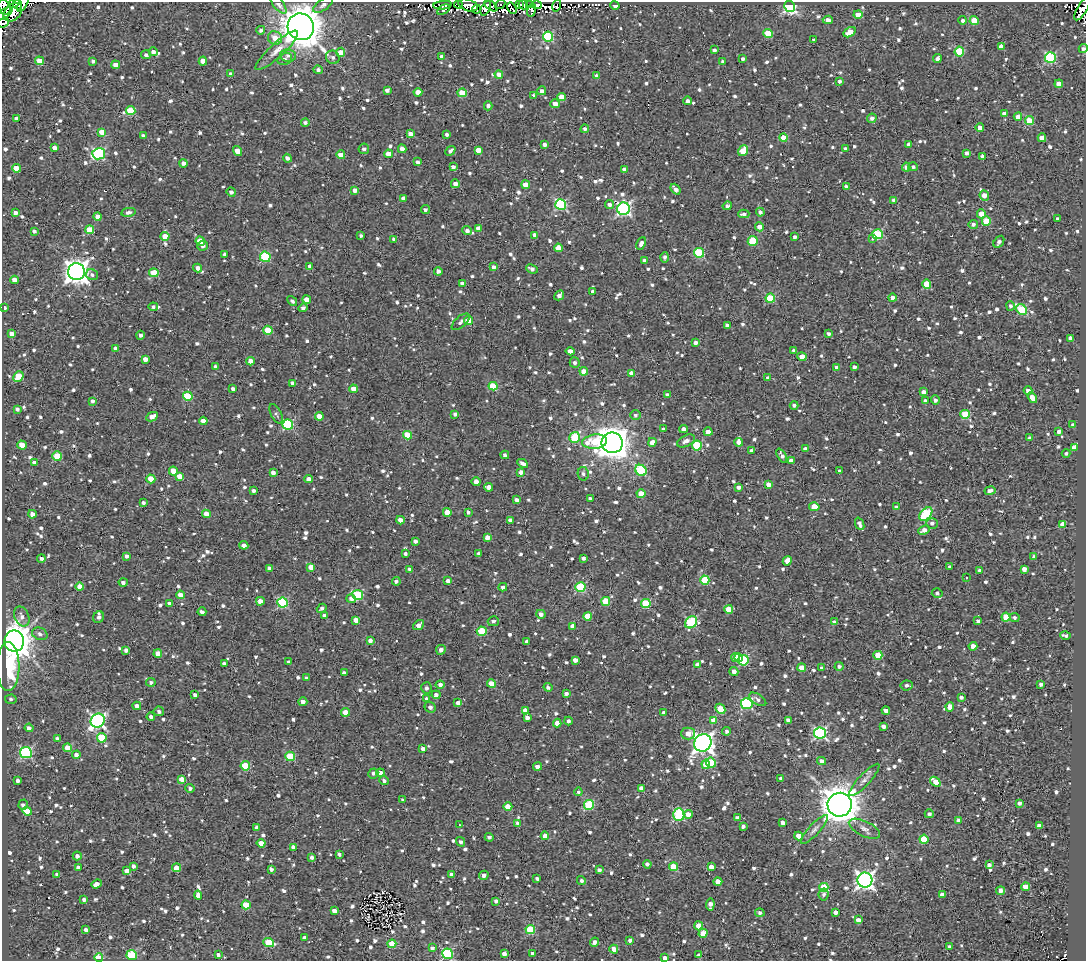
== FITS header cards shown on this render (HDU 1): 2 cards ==
NAXIS1  =                 1084
NAXIS2  =                  959

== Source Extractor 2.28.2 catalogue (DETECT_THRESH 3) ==
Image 1084 x 959 px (HDU 1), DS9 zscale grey, 1 PNG px = 1 image px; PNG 1088 x 963 px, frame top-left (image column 1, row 959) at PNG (2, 2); each listed source drawn as its Kron ellipse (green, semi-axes under 4 px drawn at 4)
Background 2.88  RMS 4.9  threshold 14.6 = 3 sigma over >= 5 px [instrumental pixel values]
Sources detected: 1295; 6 with non-positive FLUX_AUTO (blend fragments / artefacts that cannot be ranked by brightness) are neither listed nor drawn; of the other 1289, the 500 brightest by FLUX_AUTO listed and drawn (789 fainter detections omitted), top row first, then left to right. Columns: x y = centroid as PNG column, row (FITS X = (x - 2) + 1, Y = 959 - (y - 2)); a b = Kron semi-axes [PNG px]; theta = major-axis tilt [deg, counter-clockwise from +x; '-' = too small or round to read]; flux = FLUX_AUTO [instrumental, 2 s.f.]
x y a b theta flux
14 3 6 3 25 5800
23 3 9 4 63 2600
279 4 11 5 -51 1500
458 4 4 3 - 1800
500 4 5 3 - 3400
520 4 4 3 - 5300
530 4 3 3 - 2500
17 5 5 2 - 4100
323 5 11 5 35 980
443 5 9 4 7 1300
468 5 10 6 -20 12000
523 5 5 3 - 4400
537 5 5 4 - 3100
491 6 7 3 -37 890
557 6 6 2 75 1100
615 6 5 3 - 2200
4 7 8 5 -63 7100
790 7 5 5 - 61000
486 8 8 4 67 8200
512 8 6 2 -57 2200
476 9 4 3 - 890
1082 9 13 5 60 3300
443 10 7 3 28 980
532 10 7 3 80 1900
13 12 11 7 45 9000
5 13 9 4 36 6000
858 15 4 4 - 6200
828 20 5 4 - 2800
963 20 4 4 - 1100
974 21 4 4 - 7500
3 23 6 4 19 12000
301 27 13 13 - 880000
261 30 4 4 - 890
850 32 7 4 32 4800
768 33 5 4 - 10000
548 37 5 5 - 26000
275 38 7 6 - 3600
814 40 4 3 - 900
1001 46 4 4 - 2800
1083 48 4 4 - 970
277 50 28 7 42 3900
714 50 4 3 - 1100
153 52 4 4 - 1600
341 52 4 4 - 3400
959 52 5 4 - 16000
146 55 5 4 - 1000
288 56 8 6 -8 1100
333 57 7 6 - 940
442 57 4 3 - 1700
1050 57 5 5 - 33000
937 58 5 4 - 1600
285 59 7 5 27 1100
743 59 4 3 - 860
39 61 4 4 - 6200
93 61 4 3 - 950
203 61 4 4 - 4300
723 62 4 3 - 1500
115 65 4 4 - 2500
318 70 4 4 - 1200
231 74 4 3 - 1500
499 75 4 4 - 2600
597 76 4 3 - 870
840 81 4 4 - 930
1059 84 4 4 - 3700
387 90 4 4 - 1100
542 91 4 4 - 1300
418 92 4 4 - 2800
462 93 4 4 - 5900
534 95 4 4 - 800
561 97 4 4 - 3800
688 101 4 4 - 1200
555 104 5 4 - 2400
488 106 4 4 - 1200
131 111 5 4 - 12000
1004 114 4 4 - 1800
1018 117 4 4 - 2200
16 118 4 3 - 1200
872 118 5 4 - 1300
1029 121 4 4 - 7700
305 123 4 4 - 930
980 128 4 4 - 2800
585 129 4 4 - 950
102 132 4 4 - 4200
410 134 4 4 - 2200
447 134 4 3 - 880
143 136 4 4 - 1300
784 138 4 4 - 7100
1042 138 4 4 - 4200
545 144 4 3 - 1500
909 144 4 4 - 1300
54 148 4 4 - 1900
845 148 4 4 - 870
364 149 5 5 - 980
402 149 4 4 - 1900
478 150 4 4 - 3600
237 151 5 4 - 3200
450 151 5 4 - 940
743 151 6 4 53 6200
966 153 3 3 - 1100
99 154 6 5 - 40000
388 154 4 4 - 3200
341 155 4 4 - 3900
983 157 4 4 - 3000
287 158 4 4 - 1300
418 162 4 3 - 1100
183 163 4 4 - 1400
453 167 4 4 - 1300
906 167 4 4 - 1400
913 167 5 4 - 840
17 168 4 4 - 4600
624 169 4 4 - 1300
455 184 4 4 - 1700
526 185 4 4 - 5300
846 186 4 4 - 1100
676 189 6 3 -53 1600
355 190 4 4 - 1800
231 192 4 4 - 1100
984 195 5 4 - 3300
403 198 4 4 - 1200
894 200 4 4 - 1200
561 205 5 5 - 37000
609 205 4 4 - 1500
727 206 4 4 - 960
623 209 6 6 - 71000
425 210 4 4 - 960
128 212 7 4 10 990
760 212 4 4 - 1100
15 213 4 4 - 1400
744 214 6 3 0 950
981 214 4 4 - 3800
98 216 4 4 - 2600
1057 219 4 3 - 1200
986 221 4 4 - 9500
973 224 5 4 - 1100
759 227 4 4 - 2300
478 228 4 4 - 1900
90 230 4 4 - 8400
34 231 4 3 - 990
467 231 5 4 - 1400
878 234 5 5 - 20000
535 235 4 4 - 1600
165 236 4 4 - 4100
361 236 3 3 - 800
795 237 4 3 - 1100
394 239 4 3 - 1100
872 239 3 3 - 870
200 241 5 4 - 6700
753 241 5 4 - 13000
999 242 6 4 55 1100
641 243 7 4 63 1400
203 245 5 5 - 1400
558 248 4 4 - 4300
699 253 5 5 - 20000
225 254 3 3 - 1000
265 257 5 5 - 22000
665 257 5 3 - 1000
644 260 4 3 - 930
310 266 4 3 - 2000
494 267 4 4 - 1200
198 268 4 4 - 1500
532 269 6 4 -24 1200
438 271 4 4 - 1300
76 272 8 8 - 290000
154 273 4 4 - 7600
92 275 6 5 - 980
14 280 4 4 - 2500
462 283 4 3 - 1800
927 284 4 4 - 7500
593 291 4 3 - 1200
559 295 5 4 - 1400
770 298 5 4 - 15000
892 298 4 4 - 1500
307 299 4 4 - 2300
292 301 5 4 - 830
1010 306 5 4 - 830
153 307 5 4 - 820
4 308 3 3 - 1000
303 308 5 3 - 940
1022 310 6 5 - 22000
468 321 4 4 - 6900
461 322 11 5 42 1100
727 325 4 3 - 1200
268 330 5 4 - 8300
829 333 4 3 - 920
12 334 4 4 - 2100
140 335 4 4 - 980
1070 338 4 4 - 2200
695 343 4 3 - 1300
116 349 4 4 - 2400
570 351 4 3 - 2300
794 351 4 4 - 1200
802 357 4 4 - 5000
145 359 4 4 - 2500
250 361 4 4 - 2600
575 363 5 5 - 1200
215 367 4 3 - 1200
854 367 4 3 - 1100
836 368 4 4 - 1900
584 371 4 4 - 3900
632 373 4 4 - 2700
18 376 6 4 50 9300
768 378 4 3 - 970
292 383 4 3 - 850
493 386 4 4 - 10000
233 389 4 3 - 940
353 389 4 4 - 3400
1028 390 4 3 - 1600
924 392 4 4 - 1500
667 395 4 3 - 960
188 396 5 4 - 13000
1032 398 6 4 -57 3000
935 400 4 4 - 1100
93 401 4 3 - 860
925 401 4 4 - 950
794 405 4 3 - 910
17 409 4 3 - 1000
276 414 11 5 -62 900
455 414 4 4 - 980
965 414 5 4 - 12000
635 415 5 5 - 860
319 416 4 4 - 3700
152 417 6 4 25 2400
203 421 4 4 - 2800
288 424 5 5 - 30000
1073 425 4 3 - 1000
663 429 3 3 - 920
683 429 4 4 - 1600
1059 431 4 3 - 1500
708 432 4 4 - 3000
408 435 4 4 - 8200
574 437 5 5 - 17000
1030 438 4 3 - 900
686 441 10 5 26 1900
595 442 12 7 7 14000
652 442 4 4 - 2200
739 442 4 4 - 2000
612 443 10 10 - 620000
22 445 5 4 - 4900
697 445 5 5 - 19000
1074 447 4 3 - 2400
805 449 4 3 - 1400
752 450 4 3 - 1100
1066 453 4 4 - 820
505 455 4 4 - 820
57 456 5 4 - 13000
782 456 8 4 -60 1200
791 461 4 4 - 2300
34 463 4 3 - 1600
523 463 5 3 - 1600
641 470 6 5 - 23000
173 471 4 4 - 3600
840 471 4 3 - 1400
273 472 4 4 - 1500
521 472 4 4 - 1500
583 474 7 5 -78 900
180 476 4 4 - 3200
151 479 4 4 - 6100
309 479 4 4 - 1900
476 481 4 4 - 2000
768 485 4 4 - 2400
489 487 4 4 - 3200
738 487 4 4 - 1500
254 491 4 3 - 1000
990 491 5 3 - 1400
641 494 4 4 - 5400
590 498 4 3 - 830
517 500 4 4 - 1700
143 503 4 3 - 890
814 507 5 4 - 5900
896 507 4 4 - 850
447 512 4 4 - 5500
468 512 4 3 - 840
32 514 4 4 - 2600
206 514 4 4 - 3700
926 514 8 5 48 24000
400 520 4 4 - 2200
510 520 4 4 - 1500
932 523 6 5 - 1200
860 524 6 3 -68 1300
1063 524 4 3 - 3200
924 530 6 4 25 1900
487 537 4 4 - 3200
415 541 4 3 - 1100
244 545 4 4 - 1600
479 553 4 4 - 840
405 554 3 3 - 870
127 556 4 3 - 1100
1034 557 3 3 - 910
583 558 3 3 - 990
41 559 4 4 - 1100
787 561 5 4 - 2600
311 567 4 4 - 3400
950 567 4 3 - 980
270 568 4 3 - 1900
410 569 4 3 - 950
1024 569 4 4 - 2300
980 570 3 3 - 870
966 577 3 2 - 810
705 580 4 4 - 14000
396 581 4 4 - 940
448 581 4 4 - 1700
123 582 4 4 - 1200
79 587 4 4 - 4100
503 587 4 3 - 1100
580 587 5 5 - 24000
937 593 5 5 - 960
180 595 4 4 - 3200
358 595 5 5 - 25000
351 599 5 4 - 1100
260 601 4 4 - 3000
606 601 4 4 - 11000
169 603 4 3 - 1200
283 603 5 5 - 26000
646 603 5 4 - 15000
322 608 5 4 - 920
729 609 4 4 - 6400
202 612 4 3 - 1000
541 614 5 4 - 1400
324 615 4 4 - 1100
22 616 10 7 -66 1700
587 616 4 4 - 5000
98 617 6 5 - 1100
1006 617 4 4 - 11000
1015 617 5 4 - 870
356 620 4 4 - 3300
493 621 5 5 - 810
978 621 3 3 - 1100
691 622 6 5 - 24000
834 622 4 3 - 1000
419 625 6 4 39 2000
573 626 4 4 - 2000
482 631 5 4 - 13000
40 634 8 6 -25 1200
1065 636 5 3 - 1100
14 641 10 10 - 580000
370 641 4 4 - 1300
527 642 4 4 - 1200
973 646 4 4 - 4100
126 650 4 4 - 1200
441 650 5 5 - 1700
158 653 4 4 - 3100
878 655 4 4 - 8600
736 657 4 4 - 3300
739 658 4 3 - 3000
575 660 4 4 - 1900
743 660 5 5 - 23000
289 662 3 3 - 920
224 663 4 3 - 870
698 665 4 4 - 2100
839 666 4 4 - 940
8 667 24 11 -90 20000
802 668 4 4 - 7000
822 668 3 3 - 900
734 672 4 4 - 1900
344 673 4 3 - 1100
306 678 4 3 - 860
151 682 4 4 - 830
492 684 4 4 - 6300
1041 684 4 3 - 1100
440 685 4 4 - 1600
906 685 6 5 - 1100
548 687 4 4 - 1000
426 688 5 5 - 910
566 694 3 3 - 1200
195 695 4 4 - 1000
436 695 4 4 - 1500
961 697 4 3 - 1100
11 699 6 4 5 810
427 699 4 3 - 1200
758 699 9 5 -34 1100
303 702 4 4 - 1600
458 703 4 4 - 1700
747 704 5 5 - 39000
137 706 4 4 - 1900
430 707 6 5 - 1600
950 707 4 4 - 3900
720 709 5 4 - 9600
525 710 4 4 - 2100
886 710 4 3 - 1700
159 711 5 4 - 1100
345 712 4 4 - 4000
664 712 4 3 - 1000
151 717 4 4 - 1200
527 718 4 4 - 1700
714 720 4 4 - 3700
788 720 4 3 - 1700
98 721 7 6 - 83000
568 721 4 4 - 980
557 723 4 4 - 2600
883 726 4 4 - 1500
29 728 4 4 - 1300
727 731 4 4 - 990
688 733 7 6 - 3200
820 733 6 5 - 51000
57 738 4 3 - 880
102 738 5 5 - 12000
703 743 9 8 - 190000
68 748 4 4 - 4500
423 749 4 3 - 1500
26 753 6 5 - 39000
76 755 4 4 - 1600
290 756 5 4 - 14000
821 761 4 4 - 2000
711 763 5 4 - 13000
706 764 5 4 - 6300
245 766 5 4 - 12000
538 767 4 3 - 2000
373 773 5 5 - 860
380 773 4 4 - 1700
781 778 4 3 - 830
182 779 4 4 - 3300
384 780 4 4 - 830
864 780 21 5 47 1900
18 781 4 3 - 1100
935 782 6 4 -39 5100
190 788 4 4 - 890
642 788 4 4 - 2900
578 792 4 4 - 860
403 800 3 3 - 980
1019 803 3 3 - 1200
23 805 5 4 - 830
589 805 5 5 - 20000
840 805 12 12 - 730000
508 807 4 4 - 5300
27 811 5 4 - 6100
688 814 4 4 - 2100
929 814 4 4 - 1000
679 815 6 5 - 30000
737 818 4 3 - 1500
959 821 4 4 - 2500
517 823 4 4 - 890
783 823 4 4 - 1600
459 825 3 2 - 1200
1039 825 4 3 - 1500
743 826 4 3 - 1100
256 828 4 3 - 1300
814 829 19 5 47 1600
864 829 17 7 -26 2300
545 836 4 4 - 2300
799 836 4 4 - 5300
489 837 4 3 - 930
924 839 4 4 - 12000
461 842 5 4 - 1000
261 843 4 4 - 2900
293 847 4 4 - 1300
339 854 4 3 - 830
77 856 4 4 - 1300
312 857 4 3 - 1200
647 864 4 4 - 990
989 865 4 4 - 1500
133 866 4 3 - 1200
674 867 4 4 - 11000
711 867 4 4 - 2700
78 868 4 3 - 1300
176 868 4 4 - 3500
271 869 4 3 - 1100
599 870 4 4 - 1300
127 871 4 4 - 2200
57 874 3 3 - 850
451 874 4 4 - 840
484 875 4 4 - 1500
537 879 4 3 - 940
865 880 7 7 - 130000
581 881 4 4 - 820
718 882 4 4 - 3500
96 884 5 4 - 2500
824 887 4 4 - 12000
1026 887 4 4 - 6300
1001 891 4 4 - 1800
824 894 6 5 - 850
198 895 4 4 - 2200
942 895 4 4 - 2100
84 899 3 3 - 1000
496 901 4 3 - 960
710 904 6 4 87 1700
246 905 4 4 - 9800
334 911 4 4 - 1900
835 912 4 3 - 1600
760 913 5 4 - 1000
858 920 4 4 - 2000
698 926 4 4 - 4900
86 930 4 3 - 1100
530 930 5 4 - 16000
703 933 5 4 - 4900
305 938 4 3 - 1600
630 940 3 3 - 1100
594 942 5 3 - 1400
269 943 5 4 - 9900
392 944 4 4 - 7500
949 947 4 3 - 1400
432 948 4 3 - 1200
614 949 4 4 - 3500
532 953 3 3 - 1100
448 954 5 5 - 31000
504 954 4 4 - 1700
132 955 5 5 - 19000
218 955 3 3 - 1100
699 955 4 4 - 820
99 957 4 4 - 10000
665 958 4 4 - 1500
At the frame edge (FLAGS 8, measured only in part): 9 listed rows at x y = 14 3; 23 3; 279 4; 4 7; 1082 9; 3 23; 1083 48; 448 954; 665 958
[789 fainter detections neither listed nor drawn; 6 non-positive-flux detections neither listed nor drawn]